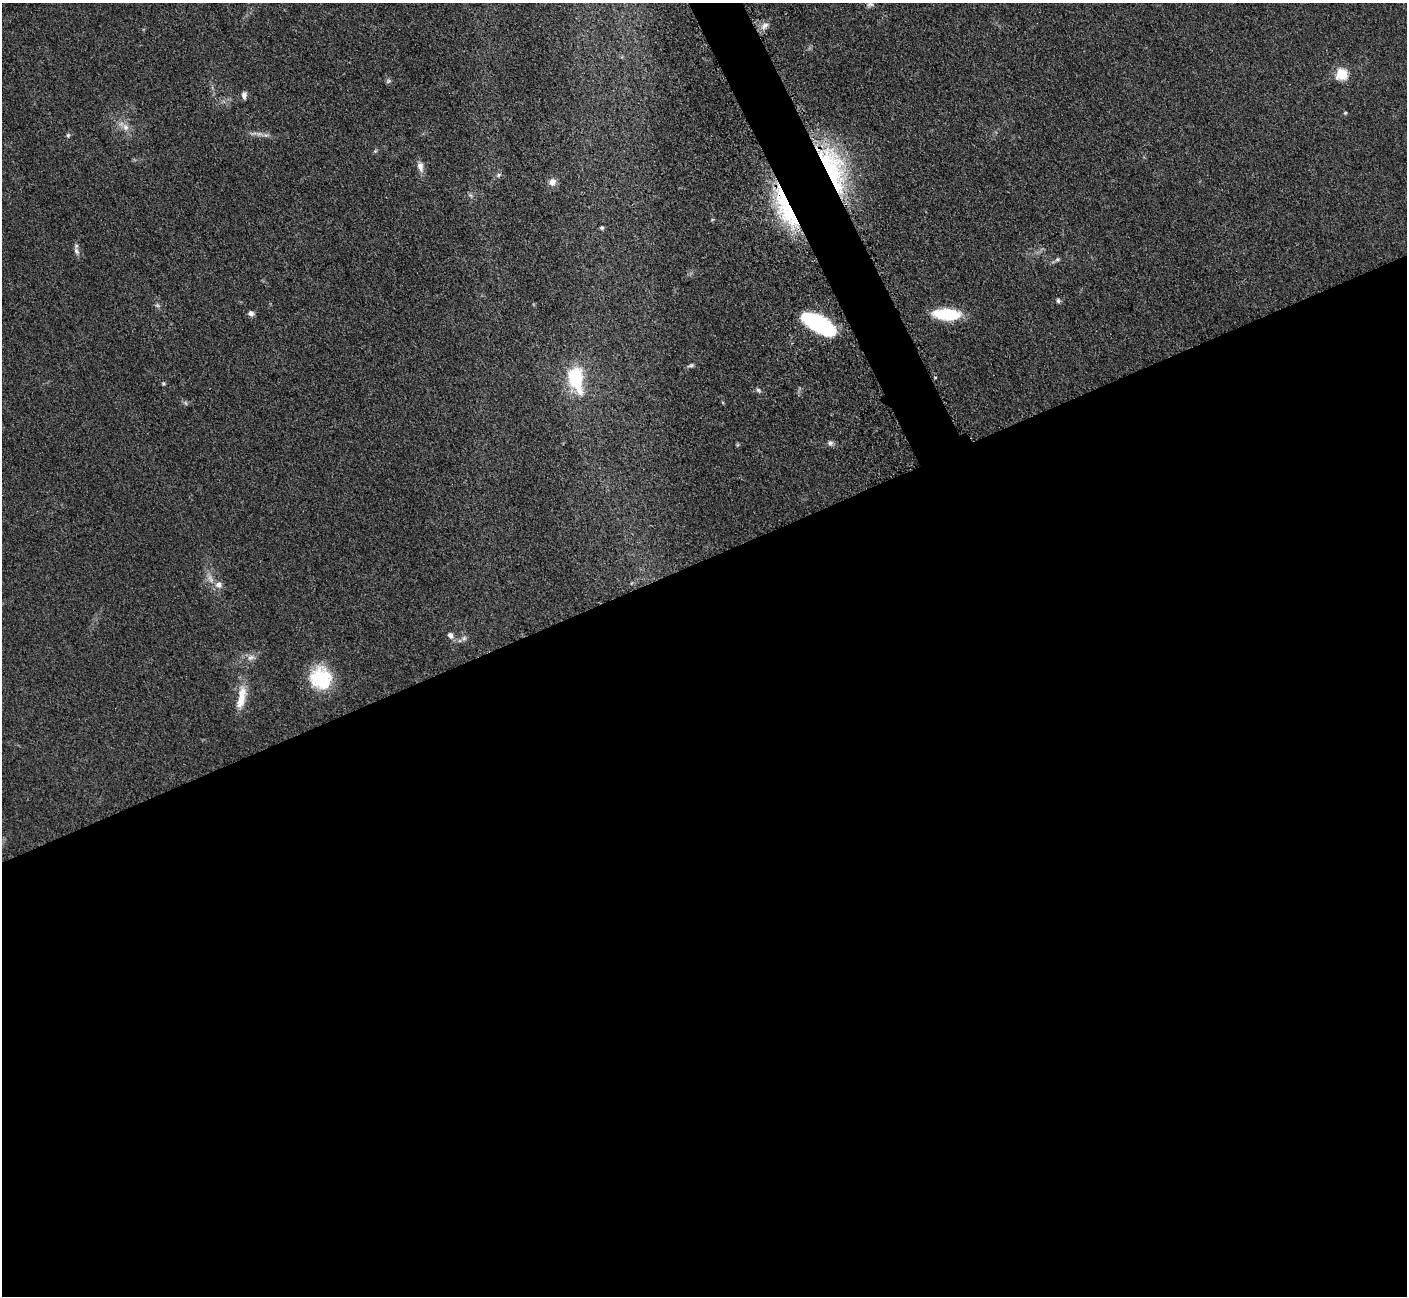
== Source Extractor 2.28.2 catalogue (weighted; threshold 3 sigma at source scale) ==
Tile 15 of 4 x 4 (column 3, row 4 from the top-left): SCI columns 2873-4277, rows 191-1484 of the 5698 x 5663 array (HDU 1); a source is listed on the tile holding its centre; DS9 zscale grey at full resolution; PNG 1409 x 1298 px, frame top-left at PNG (2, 3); no overlay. Shown black and unused: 58% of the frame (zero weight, under 3 of 5 exposures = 3% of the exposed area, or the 3 px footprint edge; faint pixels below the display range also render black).
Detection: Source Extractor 2.28.2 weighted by HDU 2 'WHT'; one run over the whole footprint, this tile lists its part. Background 0.0534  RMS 0.006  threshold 0.0269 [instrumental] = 3 sigma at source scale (4.5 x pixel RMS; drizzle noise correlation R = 1.50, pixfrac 1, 0.05/0.05 arcsec/px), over >= 5 px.
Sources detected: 34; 1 too faint to see at this stretch — not listed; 1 inside a brighter listed object's ellipse — not listed separately; the other 32 listed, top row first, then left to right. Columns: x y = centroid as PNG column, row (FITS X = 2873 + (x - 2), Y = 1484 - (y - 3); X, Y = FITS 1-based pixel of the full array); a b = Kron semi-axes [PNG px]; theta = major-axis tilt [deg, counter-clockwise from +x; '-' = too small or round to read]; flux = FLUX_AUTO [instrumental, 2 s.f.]
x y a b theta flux
870 4 10 7 10 2
765 26 12 8 50 3.3
1342 74 6 6 - 37
244 95 9 5 90 2.4
1345 113 4 4 - 0.65
125 127 11 8 -63 4.1
259 134 10 4 -8 2.3
68 135 6 5 - 1
420 167 14 8 -78 3.8
833 167 64 26 -70 69
498 175 6 5 - 1.2
552 182 9 9 - 3.6
785 209 59 18 -67 46
602 228 5 4 - 1.1
76 251 9 6 -68 2.1
1057 259 6 5 - 1.1
1058 301 6 5 - 1.1
157 305 6 5 - 1.1
251 313 7 6 - 2.1
947 314 28 11 -3 25
818 324 29 12 -30 79
691 365 10 4 17 1.3
576 379 30 17 -78 34
163 384 5 4 - 0.74
758 390 8 5 -36 1.2
830 443 8 6 -2 1.8
210 579 13 6 -63 3.6
450 635 8 7 - 2.6
464 638 7 6 - 1.5
251 657 11 7 27 3
320 678 15 15 - 48
241 697 34 10 79 12
Overlapping masked pixels (flux is a lower limit): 2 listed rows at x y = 833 167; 785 209